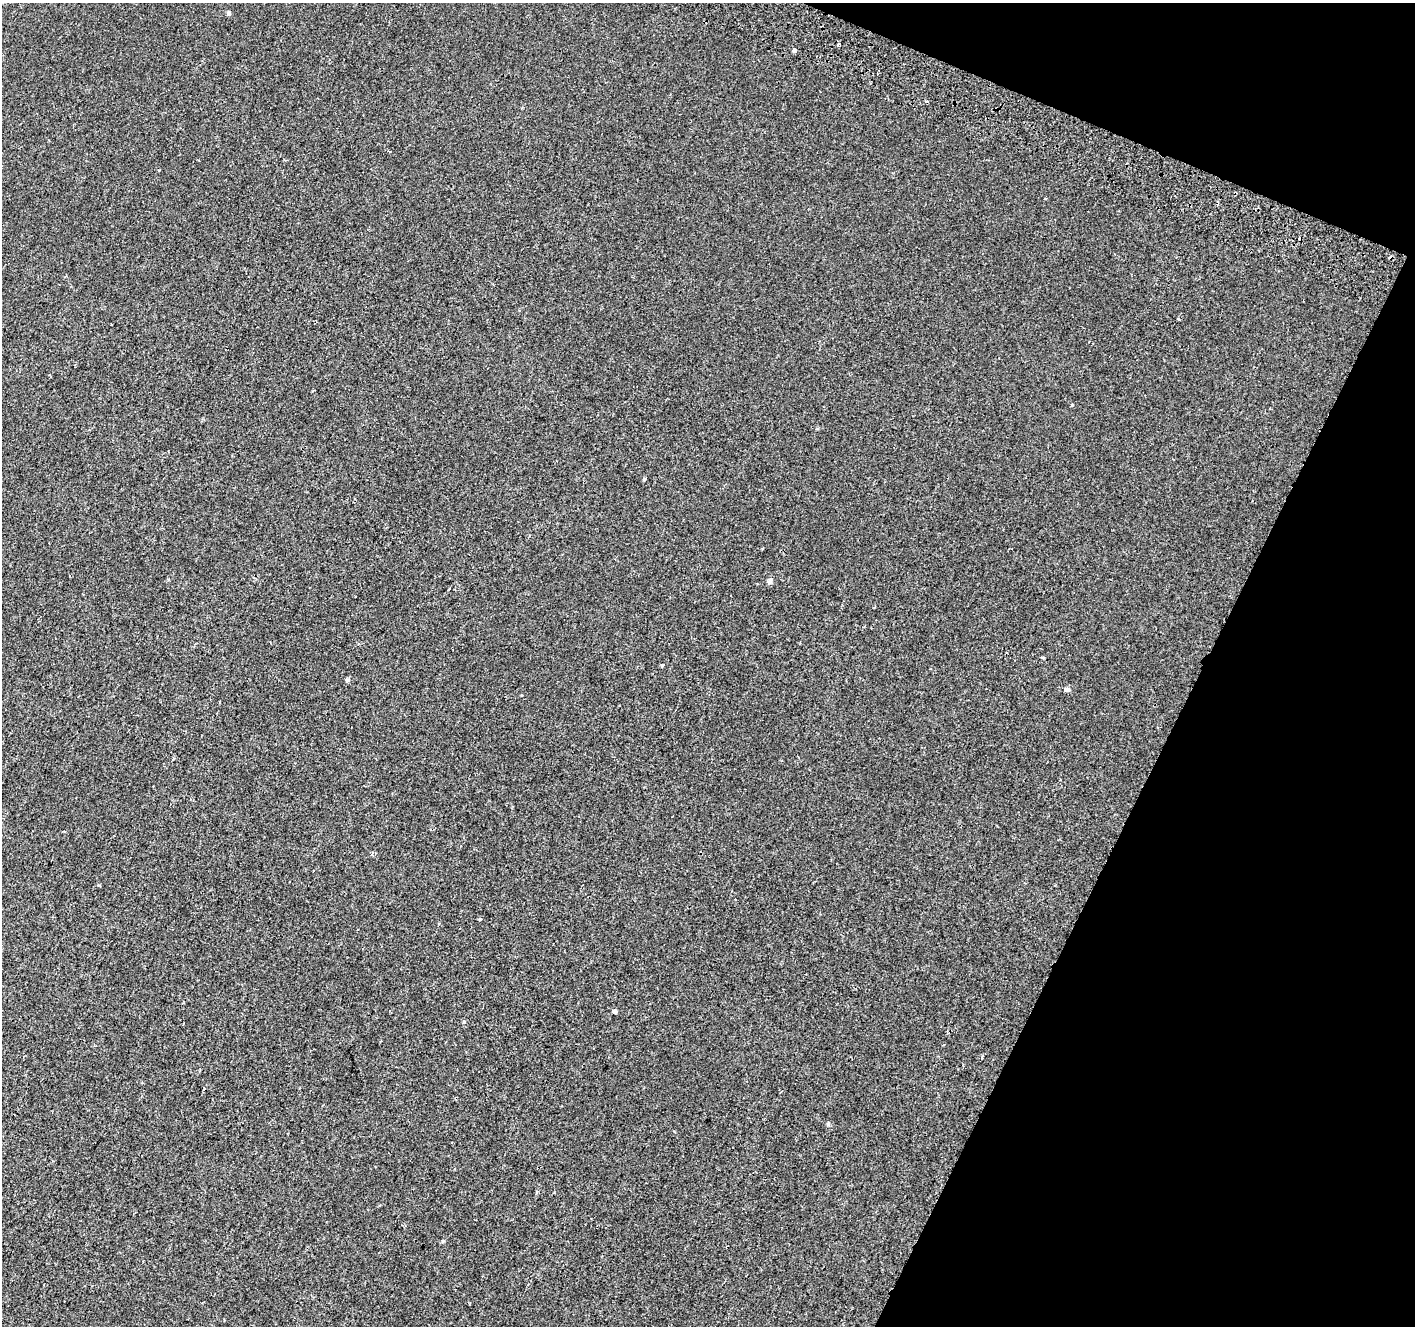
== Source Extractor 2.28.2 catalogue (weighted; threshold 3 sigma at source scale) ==
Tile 8 of 4 x 4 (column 4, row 2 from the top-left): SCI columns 4271-5683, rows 2910-4233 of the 5718 x 5883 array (HDU 1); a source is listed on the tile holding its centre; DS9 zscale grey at full resolution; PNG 1417 x 1328 px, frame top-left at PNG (2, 3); no overlay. Shown black and unused: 20% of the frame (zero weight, under 2 of 3 exposures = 3% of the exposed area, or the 3 px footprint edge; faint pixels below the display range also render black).
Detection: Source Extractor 2.28.2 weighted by HDU 2 'WHT'; one run over the whole footprint, this tile lists its part. Background 5.91e-04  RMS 0.0039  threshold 0.0175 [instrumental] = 3 sigma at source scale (4.5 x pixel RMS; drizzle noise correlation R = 1.50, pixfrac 1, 0.0396/0.0396 arcsec/px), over >= 5 px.
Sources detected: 21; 4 cosmic-ray / hot-pixel residue — not listed; the other 17 listed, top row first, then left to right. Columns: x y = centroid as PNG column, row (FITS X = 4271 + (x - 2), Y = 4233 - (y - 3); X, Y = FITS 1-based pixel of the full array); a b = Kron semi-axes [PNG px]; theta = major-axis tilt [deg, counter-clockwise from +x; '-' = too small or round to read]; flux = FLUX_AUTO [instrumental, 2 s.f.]
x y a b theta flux
229 13 6 5 - 0.74
838 45 3 3 - 1.1
794 50 4 3 - 5.7
1178 319 3 3 - 1.7
1072 405 4 3 - 0.44
645 479 3 3 - 0.92
762 549 3 2 - 0.32
770 581 7 6 - 1.1
662 665 4 3 - 0.95
347 680 6 4 45 0.56
1067 690 7 6 - 0.98
372 854 6 4 -83 0.58
480 919 3 3 - 0.92
614 1011 4 4 - 6.5
204 1089 3 2 - 0.31
828 1124 5 5 - 0.56
443 1241 5 4 - 0.46